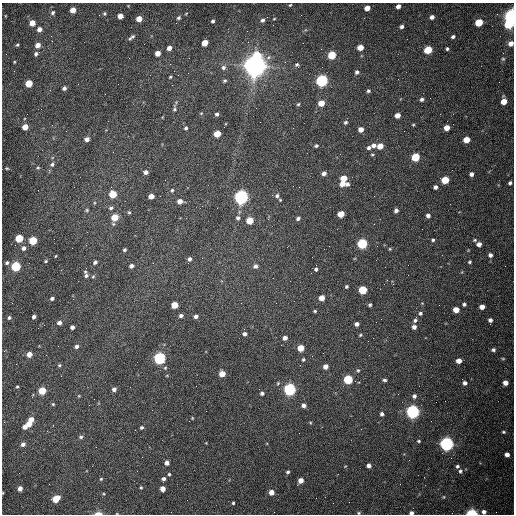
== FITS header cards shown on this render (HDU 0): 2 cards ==
NAXIS1  =                  512 /fastest changing axis
NAXIS2  =                  512 /next to fastest changing axis

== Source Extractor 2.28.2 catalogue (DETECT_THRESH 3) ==
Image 512 x 512 px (HDU 0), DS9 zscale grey, 1 PNG px = 1 image px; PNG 516 x 516 px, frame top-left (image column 1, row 512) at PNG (2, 3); no overlay
Background 1560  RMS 24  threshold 71.7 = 3 sigma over >= 5 px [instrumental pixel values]
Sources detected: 219; all 219 listed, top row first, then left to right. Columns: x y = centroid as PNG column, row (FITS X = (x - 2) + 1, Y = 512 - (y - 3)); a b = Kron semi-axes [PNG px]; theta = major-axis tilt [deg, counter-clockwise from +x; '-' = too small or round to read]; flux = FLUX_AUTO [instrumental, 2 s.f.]
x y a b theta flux
290 5 3 2 - 1.4e+03
398 6 4 4 - 7.4e+03
367 8 5 4 - 1.5e+04
73 10 5 4 - 1.8e+04
53 13 5 4 - 3.3e+03
104 13 4 4 - 2.2e+03
186 13 4 2 - 1.1e+03
120 16 4 4 - 1.6e+04
432 17 4 4 - 6.8e+03
511 17 6 5 - 9.4e+05
179 18 5 4 - 2.8e+03
139 19 5 4 - 2.0e+04
274 19 4 2 - 1.3e+03
263 20 5 4 - 3.9e+03
213 21 4 3 - 3.0e+03
479 22 5 5 - 5.4e+04
32 23 5 4 - 2.0e+04
509 24 6 5 - 4.5e+04
401 27 4 4 - 4.5e+03
39 29 4 4 - 9.5e+03
51 36 3 2 - 1.4e+03
131 37 8 3 40 3.7e+03
453 37 4 3 - 3.6e+03
205 43 5 4 - 2.5e+04
511 43 6 5 - 8.9e+03
17 45 3 3 - 1.8e+03
38 45 5 4 - 1.2e+04
360 47 5 4 - 2.2e+04
169 48 4 4 - 9.6e+03
321 49 2 2 - 7.4e+02
447 49 3 3 - 2.6e+03
428 50 5 5 - 6.2e+04
158 53 4 4 - 1.5e+04
36 54 5 5 - 3.8e+03
332 55 5 5 - 6.8e+04
257 56 6 5 - 5.5e+04
503 59 5 5 - 2.2e+03
14 62 3 2 - 1.3e+03
297 64 4 4 - 2.9e+03
255 66 9 7 12 2.2e+06
223 67 7 6 - 5.0e+03
357 72 5 4 - 4.1e+03
170 77 3 3 - 1.7e+03
224 81 5 4 - 2.6e+03
322 81 6 5 - 3.5e+05
29 83 5 5 - 4.4e+04
64 88 5 4 - 4.2e+03
368 91 4 4 - 3.0e+03
105 94 2 2 - 8.3e+02
422 99 5 4 - 3.8e+03
504 101 5 5 - 2.1e+04
321 103 5 4 - 2.3e+04
298 104 5 4 - 2.0e+03
174 109 10 5 -89 4.0e+03
201 113 4 4 - 1.6e+03
217 114 4 4 - 4.0e+03
397 115 5 4 - 1.3e+04
345 122 5 4 - 3.0e+03
413 125 4 3 - 1.6e+03
25 127 5 4 - 2.4e+04
186 128 4 4 - 2.8e+03
293 128 2 2 - 6.7e+02
447 128 5 4 - 1.8e+04
361 129 4 4 - 1.2e+04
217 134 5 4 - 3.4e+04
87 139 5 4 - 8.5e+03
466 140 5 5 - 2.6e+04
373 145 5 5 - 6.8e+03
316 146 5 4 - 2.6e+03
380 146 5 4 - 2.2e+04
369 148 4 4 - 4.1e+03
372 154 4 4 - 1.8e+03
415 157 5 5 - 6.7e+04
52 164 6 5 - 4.1e+03
7 168 3 3 - 1.5e+03
38 168 5 5 - 2.2e+03
146 172 5 4 - 6.5e+03
324 173 5 4 - 6.3e+03
471 174 4 4 - 5.6e+03
344 178 5 4 - 2.6e+04
445 180 5 5 - 4.8e+04
510 183 4 3 - 3.6e+03
342 184 5 5 - 1.4e+04
347 184 5 4 - 4.3e+03
299 187 2 2 - 1.0e+03
435 187 4 4 - 5.2e+03
172 190 5 4 - 2.6e+03
113 194 5 5 - 4.5e+04
151 196 5 4 - 1.5e+04
277 196 5 5 - 3.9e+03
241 197 6 5 - 7.1e+05
280 200 4 3 - 1.6e+03
180 201 5 4 - 1.3e+04
111 208 6 4 21 3.4e+03
87 210 5 4 - 2.0e+03
396 211 4 4 - 5.0e+03
129 212 4 3 - 2.1e+03
341 214 5 4 - 2.9e+04
428 216 4 4 - 5.5e+03
115 217 5 5 - 4.1e+04
238 218 6 5 - 3.8e+03
298 218 5 4 - 4.1e+03
250 221 5 5 - 3.8e+04
19 238 5 5 - 7.0e+04
433 240 4 3 - 2.7e+03
475 240 6 4 16 2.3e+03
33 241 5 5 - 8.1e+04
362 244 5 5 - 1.7e+05
479 244 4 4 - 8.9e+03
24 248 5 5 - 6.3e+03
390 249 4 4 - 1.7e+03
124 250 3 3 - 2.7e+03
490 255 5 5 - 4.9e+03
55 256 4 3 - 1.3e+03
189 259 5 4 - 5.2e+03
46 261 4 3 - 2.0e+03
95 262 5 4 - 3.8e+03
470 262 4 3 - 2.5e+03
7 263 5 4 - 3.2e+03
16 266 5 5 - 1.4e+05
131 266 4 4 - 5.8e+03
255 266 6 6 - 5.2e+03
316 269 4 4 - 3.1e+03
86 275 6 5 - 4.1e+03
93 277 5 4 - 2.0e+03
346 287 3 3 - 2.4e+03
363 290 5 5 - 6.7e+04
52 298 4 3 - 4.1e+03
322 298 5 4 - 1.6e+04
276 303 2 2 - 8.3e+02
422 303 4 4 - 1.3e+03
464 304 4 4 - 3.4e+03
175 305 5 4 - 3.4e+04
370 305 3 3 - 2.6e+03
439 305 2 2 - 8.1e+02
482 307 4 4 - 1.1e+04
456 310 5 5 - 2.0e+04
315 311 4 3 - 2.0e+03
420 313 5 5 - 3.5e+03
181 316 4 4 - 4.2e+03
196 316 4 4 - 6.1e+03
34 317 4 4 - 5.7e+03
9 318 4 4 - 3.1e+03
381 319 2 2 - 7.6e+02
415 320 6 5 - 3.7e+03
490 320 4 4 - 5.0e+03
59 323 4 4 - 6.9e+03
357 324 4 4 - 6.3e+03
72 327 4 4 - 6.2e+03
414 327 5 5 - 6.6e+03
245 334 5 4 - 5.0e+03
360 335 5 3 - 1.9e+03
285 338 5 4 - 7.7e+03
77 346 5 4 - 5.1e+03
301 348 5 5 - 3.1e+04
493 350 5 4 - 3.3e+03
29 354 4 4 - 1.4e+04
159 358 5 5 - 3.5e+05
503 359 5 3 - 1.5e+03
303 360 5 4 - 2.3e+03
459 361 5 4 - 1.2e+04
59 365 5 4 - 2.0e+03
325 366 4 4 - 1.0e+04
165 368 4 4 - 1.8e+03
358 370 5 4 - 2.0e+03
222 374 5 5 - 2.2e+04
348 379 5 5 - 1.1e+05
384 380 5 3 - 2.9e+03
278 383 5 4 - 2.1e+03
465 383 5 4 - 5.4e+03
505 383 5 4 - 1.1e+04
17 387 3 3 - 1.8e+03
114 389 4 4 - 6.0e+03
289 389 5 5 - 4.2e+05
42 391 5 5 - 5.0e+04
262 393 4 4 - 3.6e+03
79 396 5 3 - 1.3e+03
414 396 5 5 - 4.5e+03
53 404 4 4 - 1.9e+03
304 405 5 4 - 6.7e+03
413 412 6 5 - 5.7e+05
382 414 4 4 - 4.4e+03
192 418 3 3 - 1.3e+03
31 420 5 4 - 1.7e+04
29 424 5 4 - 1.4e+04
25 427 5 4 - 9.8e+03
142 427 4 3 - 2.8e+03
503 432 5 4 - 2.3e+03
81 437 5 5 - 3.4e+03
419 441 5 3 - 2.0e+03
23 444 5 4 - 6.1e+03
446 444 6 5 - 6.3e+05
507 454 4 4 - 8.2e+03
167 463 4 4 - 7.8e+03
369 465 4 4 - 6.3e+03
345 466 5 3 - 1.1e+03
457 466 4 4 - 3.1e+03
460 471 5 5 - 3.6e+03
288 472 4 4 - 3.0e+03
169 474 4 3 - 2.0e+03
101 479 4 4 - 2.1e+03
164 479 4 4 - 4.6e+03
301 480 5 4 - 1.3e+04
400 484 2 2 - 6.6e+02
141 487 4 3 - 1.9e+03
20 488 4 4 - 9.6e+03
163 489 4 4 - 1.4e+04
271 492 5 5 - 1.3e+04
3 493 3 2 - 1.2e+03
104 494 4 3 - 1.5e+03
444 497 5 3 - 1.3e+03
316 498 2 2 - 3.5e+03
56 499 6 5 - 4.1e+04
233 503 4 3 - 2.0e+03
484 512 5 4 - 5.9e+03
98 513 10 5 2 7.3e+03
359 513 5 4 - 2.0e+03
411 513 4 3 - 5.2e+03
472 513 6 3 0 1.4e+05
At the frame edge (FLAGS 8, measured only in part): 8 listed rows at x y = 511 17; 511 43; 3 493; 484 512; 98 513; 359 513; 411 513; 472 513